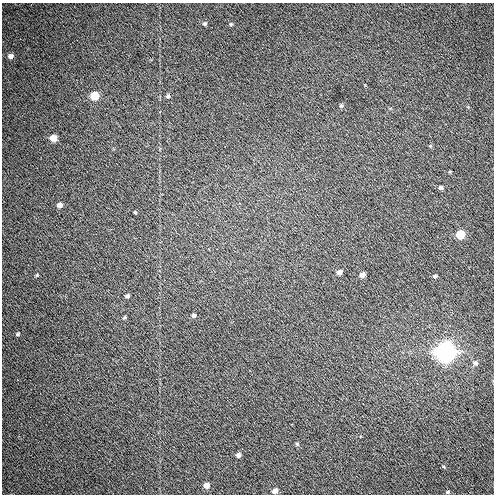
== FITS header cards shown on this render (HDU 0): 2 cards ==
NAXIS1  =                  492 / Axis length
NAXIS2  =                  492 / Axis length

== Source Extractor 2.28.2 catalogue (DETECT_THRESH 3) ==
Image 492 x 492 px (HDU 0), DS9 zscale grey, 1 PNG px = 1 image px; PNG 496 x 496 px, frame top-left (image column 1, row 492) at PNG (2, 3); no overlay
Background 77.6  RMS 4.3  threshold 12.8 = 3 sigma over >= 5 px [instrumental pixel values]
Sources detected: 27; all 27 listed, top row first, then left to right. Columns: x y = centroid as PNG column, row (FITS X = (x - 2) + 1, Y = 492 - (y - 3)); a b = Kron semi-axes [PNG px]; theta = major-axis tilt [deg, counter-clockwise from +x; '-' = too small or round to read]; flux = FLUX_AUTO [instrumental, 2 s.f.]
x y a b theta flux
205 23 5 5 - 460
231 24 6 4 -70 370
10 56 6 5 - 1300
95 96 6 5 - 8000
168 96 6 5 - 550
341 106 6 4 73 470
53 138 5 5 - 3500
430 146 6 3 71 290
441 187 5 5 - 610
59 205 5 5 - 1400
135 212 3 3 - 300
460 234 5 5 - 7800
339 272 5 4 - 1200
37 275 4 4 - 300
362 275 5 5 - 1500
435 276 5 4 - 440
127 296 5 4 - 620
194 315 5 5 - 600
124 317 5 4 - 360
18 334 5 4 - 470
446 352 8 7 - 140000
475 363 7 6 - 830
297 444 5 5 - 370
238 455 4 4 - 980
206 486 5 5 - 2000
275 491 5 5 - 1500
448 492 6 4 1 450